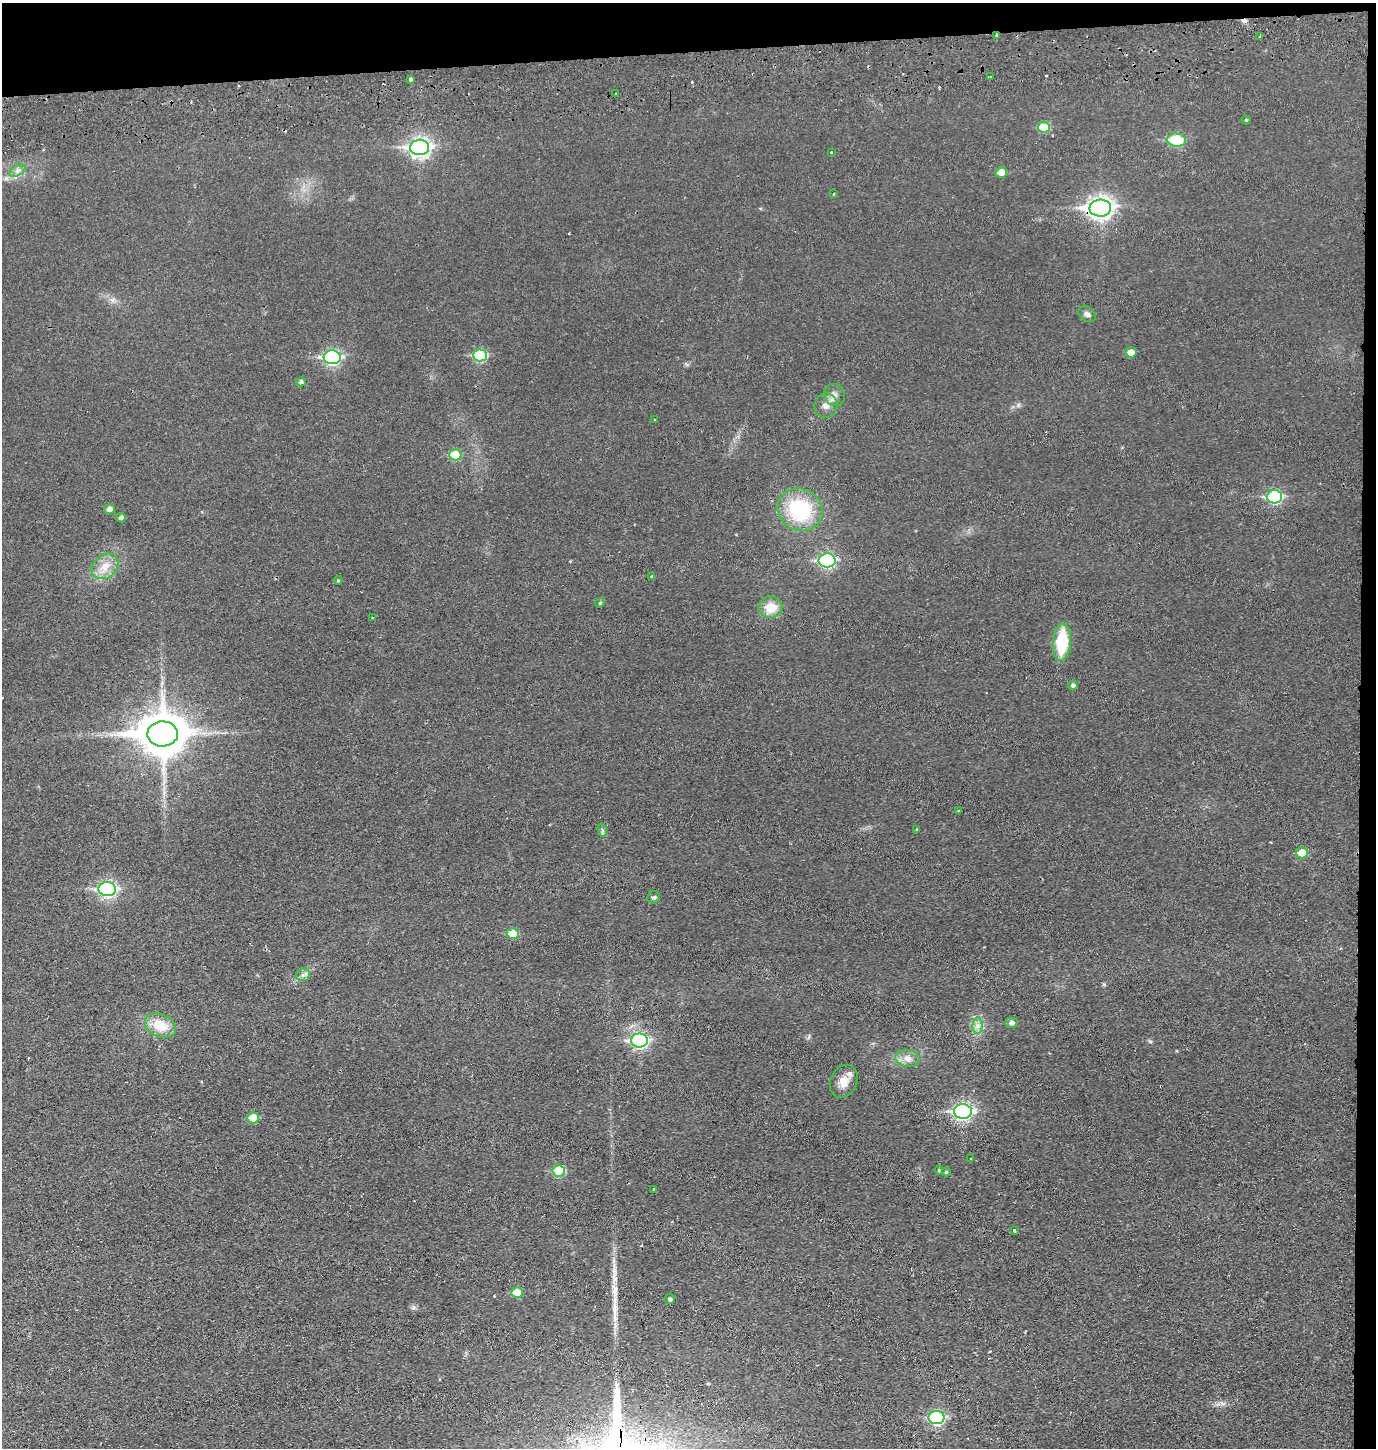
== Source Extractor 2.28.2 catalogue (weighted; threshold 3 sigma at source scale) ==
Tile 3 of 3 x 3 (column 3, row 1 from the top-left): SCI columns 2848-4221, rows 2950-4395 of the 4322 x 4453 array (HDU 1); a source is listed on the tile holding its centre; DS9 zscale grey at full resolution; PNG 1378 x 1450 px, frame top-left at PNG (2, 3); each listed source drawn as its Kron ellipse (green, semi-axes under 4 px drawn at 4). Shown black and unused: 5% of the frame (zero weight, under 2 of 3 exposures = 3% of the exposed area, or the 3 px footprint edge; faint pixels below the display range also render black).
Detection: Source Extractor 2.28.2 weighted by HDU 2 'WHT'; one run over the whole footprint, this tile lists its part. Background 0.0267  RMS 0.0049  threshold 0.0221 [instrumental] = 3 sigma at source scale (4.5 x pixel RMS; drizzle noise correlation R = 1.50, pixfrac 1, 0.05/0.05 arcsec/px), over >= 5 px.
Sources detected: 72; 8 cosmic-ray / hot-pixel residue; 1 long thin detection or spike segment (spike, bleed or trail) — neither listed nor drawn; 1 inside a brighter listed object's ellipse — not listed separately; the other 62 listed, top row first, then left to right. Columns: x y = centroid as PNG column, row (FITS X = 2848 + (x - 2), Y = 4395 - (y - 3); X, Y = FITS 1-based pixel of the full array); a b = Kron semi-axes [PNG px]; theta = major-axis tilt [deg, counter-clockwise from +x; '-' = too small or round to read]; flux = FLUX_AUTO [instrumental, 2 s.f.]
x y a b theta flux
997 35 3 3 - 1.8
1260 37 3 3 - 0.94
990 77 2 2 - 0.44
411 80 3 3 - 11
615 94 3 2 - 0.7
1246 120 4 4 - 0.59
1044 127 6 5 - 17
1176 140 10 6 -5 21
420 147 9 7 3 190
831 152 3 3 - 0.57
17 171 9 5 31 1.8
1001 172 6 5 - 4.8
834 194 3 3 - 0.48
1100 208 11 8 2 290
1087 314 9 7 -32 1.8
1131 352 6 5 - 4
480 355 7 6 - 35
332 357 8 7 - 87
301 382 5 4 - 1.2
835 395 11 10 - 3.1
826 406 12 11 - 3.8
654 420 2 2 - 0.49
455 455 6 5 - 16
1274 497 8 6 1 53
109 509 5 5 - 2.6
800 510 23 20 -31 38
121 518 4 4 - 1.9
827 560 8 7 - 67
105 566 14 11 40 6.4
652 576 3 3 - 1
338 580 4 4 - 0.51
600 603 5 4 - 0.64
770 607 12 11 - 8.5
373 618 3 2 - 0.32
1062 642 19 9 86 23
1073 685 5 4 - 1.6
163 734 15 12 1 1800
959 811 3 3 - 0.5
916 829 3 3 - 0.69
602 830 7 4 -71 0.98
1302 853 6 5 - 8.7
107 889 8 7 - 110
654 897 6 5 - 1.1
513 934 6 5 - 9.6
303 975 7 6 - 1.5
1011 1023 6 5 - 1.7
160 1025 16 11 -22 11
977 1026 8 5 89 1.8
639 1040 8 7 - 95
908 1058 12 8 -6 3.2
844 1081 17 13 65 5.8
963 1111 9 7 2 120
253 1118 6 5 - 7.5
971 1159 3 2 - 0.52
939 1170 5 4 - 0.66
559 1171 6 5 - 22
946 1172 4 4 - 0.69
654 1189 3 3 - 0.52
1014 1230 3 2 - 0.85
517 1292 6 5 - 9.9
670 1299 5 5 - 1.2
937 1418 8 6 -1 58
Overlapping masked pixels (flux is a lower limit): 2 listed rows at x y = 997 35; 1100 208
Unlisted compact peaks at least as high as the median listed source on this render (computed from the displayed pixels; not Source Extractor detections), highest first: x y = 1104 984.